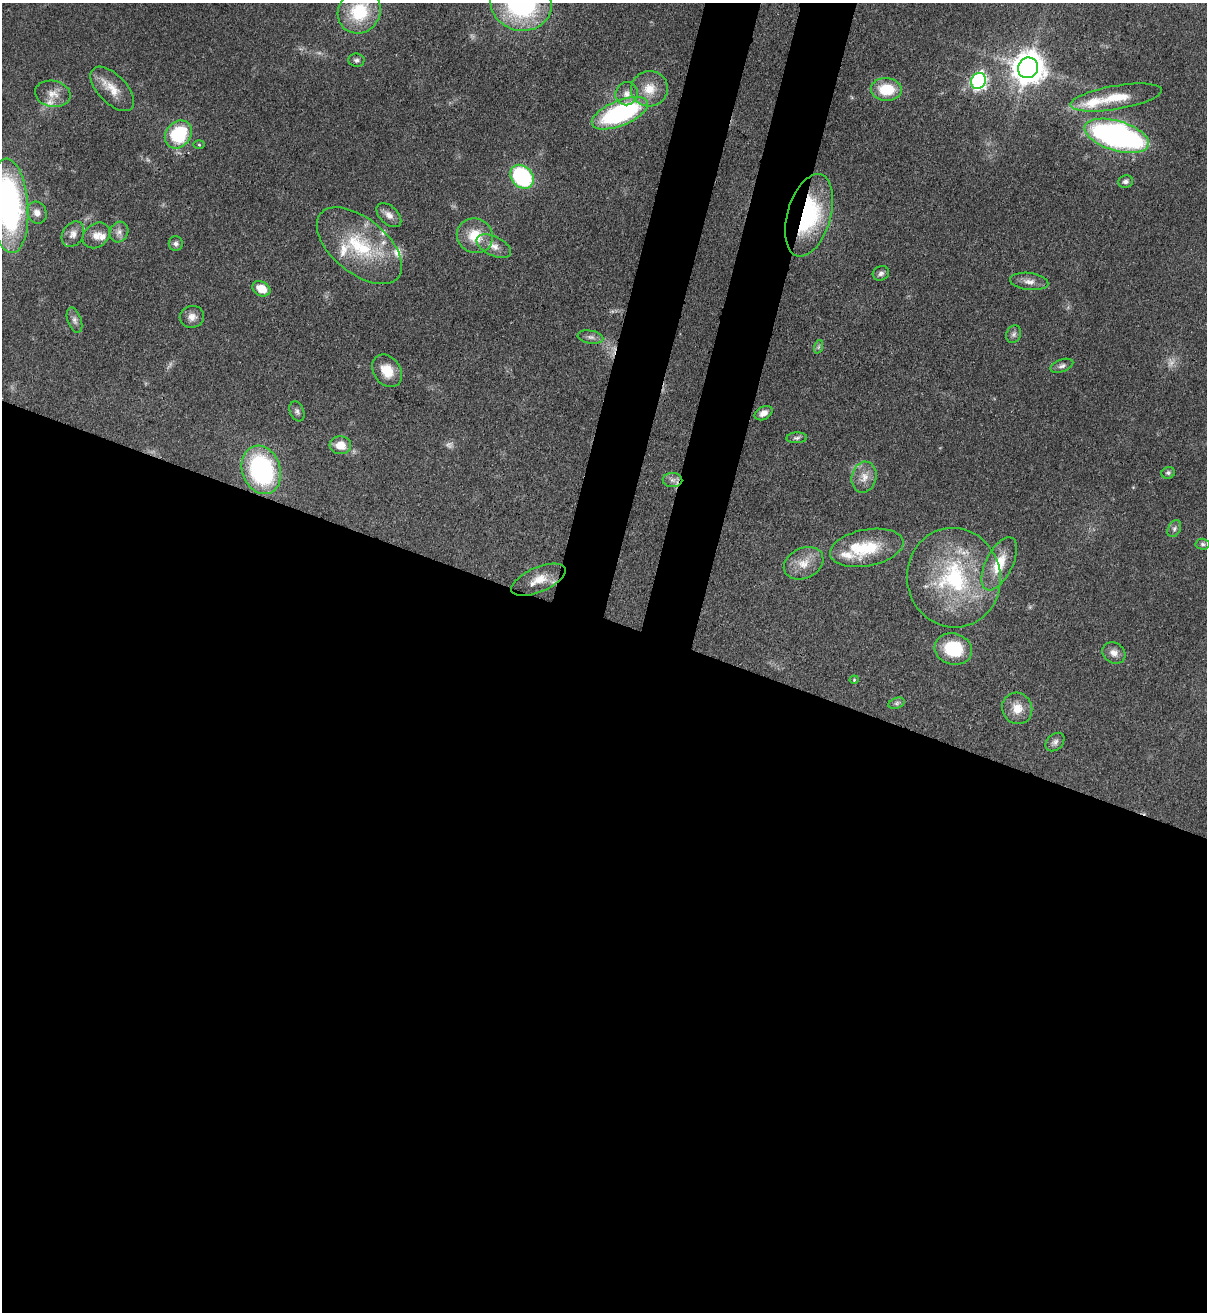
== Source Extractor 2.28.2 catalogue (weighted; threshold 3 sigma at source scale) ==
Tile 14 of 4 x 4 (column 2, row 4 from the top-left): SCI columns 1549-2753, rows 32-1341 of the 5379 x 5303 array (HDU 1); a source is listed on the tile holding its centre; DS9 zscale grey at full resolution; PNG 1209 x 1314 px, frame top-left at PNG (2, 3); each listed source drawn as its Kron ellipse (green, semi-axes under 4 px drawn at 4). Shown black and unused: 57% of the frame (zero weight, under 3 of 4 exposures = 7% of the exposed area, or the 3 px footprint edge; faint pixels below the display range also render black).
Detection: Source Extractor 2.28.2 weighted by HDU 2 'WHT'; one run over the whole footprint, this tile lists its part. Background 0.0831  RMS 0.0039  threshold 0.0177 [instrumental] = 3 sigma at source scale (4.5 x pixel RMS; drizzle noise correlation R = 1.50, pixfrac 1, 0.05/0.05 arcsec/px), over >= 5 px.
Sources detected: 74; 5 too faint to see at this stretch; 1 inside a brighter object's white glare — neither listed nor drawn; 9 inside a brighter listed object's ellipse — not listed separately; the other 59 listed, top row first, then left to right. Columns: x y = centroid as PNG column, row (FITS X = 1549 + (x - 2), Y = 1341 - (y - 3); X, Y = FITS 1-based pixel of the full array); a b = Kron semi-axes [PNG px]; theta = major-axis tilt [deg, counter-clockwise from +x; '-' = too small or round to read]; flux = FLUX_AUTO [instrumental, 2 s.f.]
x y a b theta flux
521 3 31 27 -16 67
359 12 22 20 47 20
356 60 8 6 -6 1.2
1028 68 10 9 - 790
978 81 8 7 - 120
112 89 28 14 -46 7.5
649 89 18 17 - 7.7
886 89 15 11 -3 13
53 94 18 13 -10 4.8
627 94 11 11 - 3.1
1116 97 46 12 10 12
620 113 30 12 23 62
178 134 15 12 50 27
1117 136 33 15 -17 120
199 145 5 3 - 0.46
522 177 13 10 -47 47
1125 181 7 6 - 1.4
9 206 47 19 -86 100
37 213 11 9 -65 2.9
389 215 15 9 -43 2.9
809 215 42 21 73 38
119 232 11 9 64 2.1
73 234 13 10 57 2.7
96 235 15 11 38 3.5
475 236 18 17 - 10
176 244 7 7 - 1.2
359 246 50 27 -39 29
494 246 19 9 -26 4
881 273 8 7 - 1.3
1029 281 19 8 -7 2.9
261 289 9 7 -29 5.9
192 317 12 11 - 3
74 320 13 7 -70 1.7
1014 334 9 7 65 1.3
591 337 13 6 -9 1.6
818 347 7 4 71 0.8
1062 366 12 6 19 1.4
387 371 18 13 -55 7.4
297 411 10 7 -67 1.3
763 413 9 6 27 2.5
797 438 10 5 2 1.1
340 445 11 9 -4 5.3
261 470 25 19 -71 62
1168 473 7 5 23 0.87
864 477 15 12 76 4.5
672 480 10 7 -1 1.9
1174 529 9 6 62 1.1
1203 544 7 5 -3 0.85
867 548 37 18 10 17
804 563 20 15 26 6.5
999 564 29 13 63 11
954 578 50 47 -80 50
539 580 29 12 23 7
953 649 19 15 -14 17
1114 653 12 10 -36 2.8
854 680 4 4 - 0.43
896 703 8 5 20 1
1017 708 16 15 - 5.6
1055 742 11 7 44 1.6
Overlapping masked pixels (flux is a lower limit): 1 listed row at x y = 809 215
Isophote crosses this tile's border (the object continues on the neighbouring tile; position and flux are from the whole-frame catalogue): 2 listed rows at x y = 521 3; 9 206